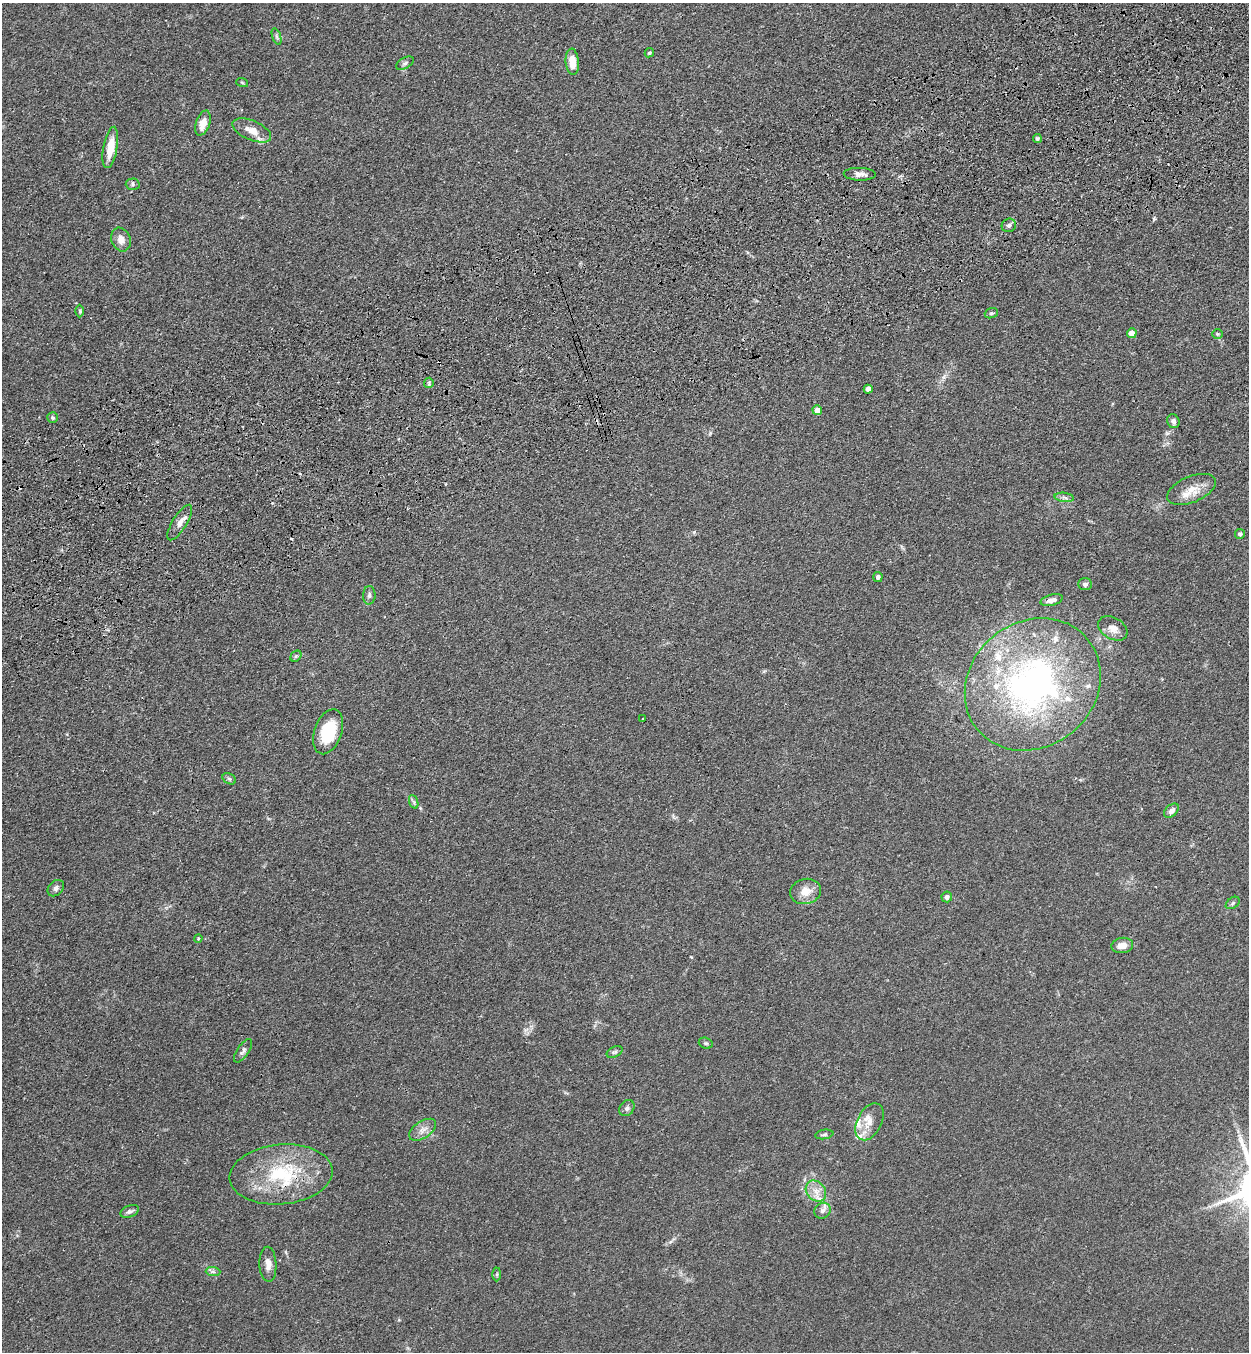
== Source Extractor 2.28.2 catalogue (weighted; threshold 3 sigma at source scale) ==
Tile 10 of 4 x 4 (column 2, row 3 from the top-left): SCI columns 1452-2698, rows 1465-2814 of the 5522 x 5630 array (HDU 1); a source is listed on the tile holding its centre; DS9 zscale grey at full resolution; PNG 1251 x 1354 px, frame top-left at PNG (2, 3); each listed source drawn as its Kron ellipse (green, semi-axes under 4 px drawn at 4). Shown black and unused: <1% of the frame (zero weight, under 3 of 4 exposures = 6% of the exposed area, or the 3 px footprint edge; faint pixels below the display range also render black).
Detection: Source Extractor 2.28.2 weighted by HDU 2 'WHT'; one run over the whole footprint, this tile lists its part. Background 0.0704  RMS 0.0041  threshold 0.0184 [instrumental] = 3 sigma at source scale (4.5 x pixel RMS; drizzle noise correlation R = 1.50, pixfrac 1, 0.05/0.05 arcsec/px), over >= 5 px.
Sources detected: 70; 3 cosmic-ray / hot-pixel residue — neither listed nor drawn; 9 inside a brighter listed object's ellipse — not listed separately; the other 58 listed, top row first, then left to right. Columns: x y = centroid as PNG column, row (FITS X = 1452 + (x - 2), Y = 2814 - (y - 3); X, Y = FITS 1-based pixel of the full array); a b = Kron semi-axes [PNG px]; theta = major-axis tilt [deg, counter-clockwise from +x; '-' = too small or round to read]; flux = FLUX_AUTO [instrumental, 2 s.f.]
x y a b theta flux
276 36 8 3 -71 0.75
649 53 5 4 - 0.62
572 62 13 6 -85 5.7
405 63 9 5 30 1
242 82 6 3 -20 0.42
203 123 13 6 71 4.4
252 130 20 9 -23 5.3
1037 138 4 4 - 0.64
110 147 21 7 80 7.2
860 174 16 6 -2 2.3
133 184 7 5 1 0.86
1009 225 7 6 - 1.2
121 240 12 9 -68 2.9
80 311 6 4 -89 0.5
991 313 7 5 18 0.68
1132 333 5 5 - 4.5
1217 334 5 4 - 0.53
429 383 5 5 - 0.59
868 389 4 4 - 2.7
817 410 5 4 - 3.9
53 418 5 5 - 0.75
1173 421 7 6 - 1.2
1192 489 26 13 22 6.2
1064 497 10 4 -6 1.2
180 522 20 7 58 2.9
1240 534 5 5 - 0.79
878 577 5 4 - 0.89
1085 584 7 6 - 1
369 595 9 6 88 1.1
1052 600 11 5 15 2.2
1113 628 16 10 -30 3.7
296 656 6 5 - 0.59
1033 684 71 62 39 130
643 719 3 3 - 0.47
328 732 23 13 71 16
229 779 7 5 -30 0.83
414 802 7 4 -71 0.74
1171 811 8 5 42 1.6
56 888 9 7 44 1.4
805 891 16 12 15 5.3
947 897 5 5 - 1.3
1233 903 8 5 37 0.81
198 938 4 3 - 0.42
1122 945 11 7 6 3.3
706 1043 7 5 -20 0.78
243 1051 14 5 55 1.3
615 1052 8 5 26 0.88
627 1108 9 6 53 1.2
870 1122 20 12 62 5.2
423 1130 15 8 34 2.9
824 1134 9 4 10 0.86
281 1174 52 30 5 31
816 1191 11 9 -47 3.5
130 1211 9 5 21 1.3
823 1211 8 7 - 1.7
268 1264 17 8 -88 3
213 1272 7 4 -2 0.92
497 1274 7 4 89 0.55
Overlapping masked pixels (flux is a lower limit): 1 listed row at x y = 281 1174